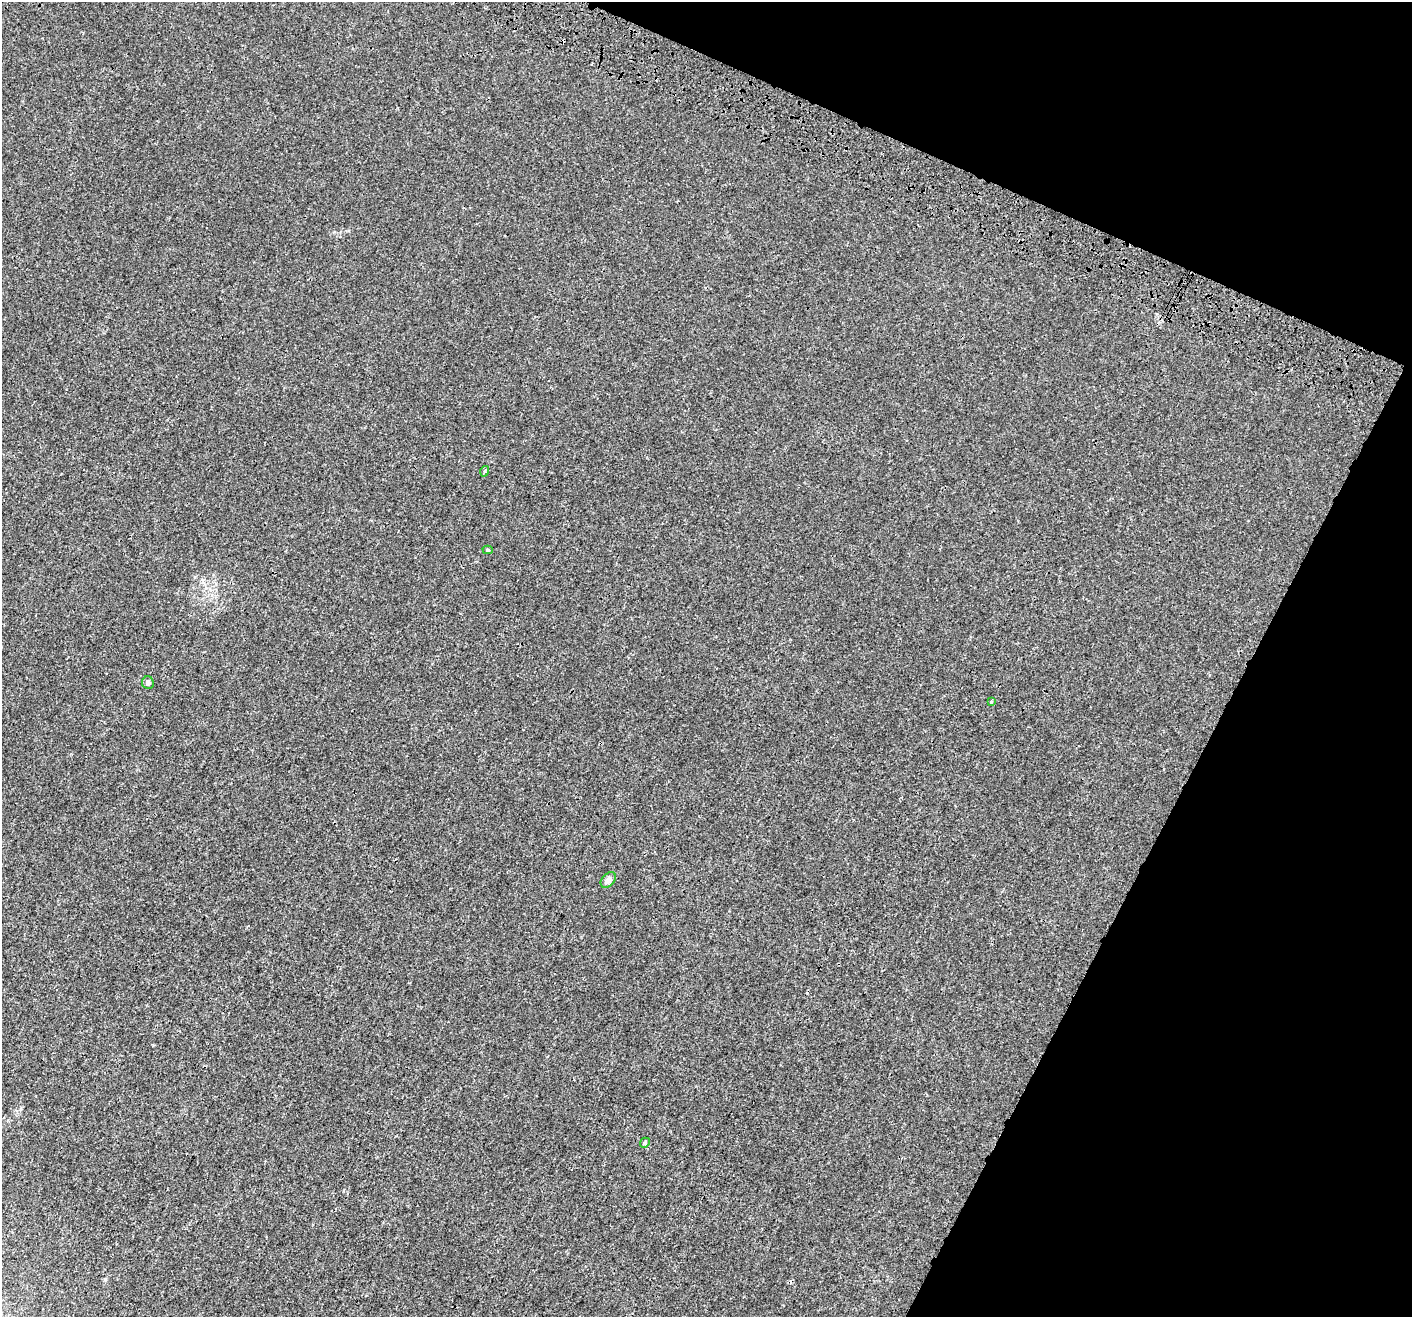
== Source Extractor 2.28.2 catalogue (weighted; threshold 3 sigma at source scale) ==
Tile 8 of 4 x 4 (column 4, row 2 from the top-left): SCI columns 4299-5708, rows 3010-4324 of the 5769 x 5954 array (HDU 1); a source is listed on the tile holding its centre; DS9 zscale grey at full resolution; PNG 1414 x 1319 px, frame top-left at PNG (2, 2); each listed source drawn as its Kron ellipse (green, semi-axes under 4 px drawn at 4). Shown black and unused: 21% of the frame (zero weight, under 3 of 4 exposures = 6% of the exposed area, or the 3 px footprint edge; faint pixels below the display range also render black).
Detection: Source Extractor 2.28.2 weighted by HDU 2 'WHT'; one run over the whole footprint, this tile lists its part. Background 1.16e-04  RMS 0.0016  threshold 0.00729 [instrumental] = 3 sigma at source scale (4.5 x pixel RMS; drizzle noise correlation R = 1.50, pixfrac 1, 0.0396/0.0396 arcsec/px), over >= 5 px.
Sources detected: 7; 1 cosmic-ray / hot-pixel residue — neither listed nor drawn; the other 6 listed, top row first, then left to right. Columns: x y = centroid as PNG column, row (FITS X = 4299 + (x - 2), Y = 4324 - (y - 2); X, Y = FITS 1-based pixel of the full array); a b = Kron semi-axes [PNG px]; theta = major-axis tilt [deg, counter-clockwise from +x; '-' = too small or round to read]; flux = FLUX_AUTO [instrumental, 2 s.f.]
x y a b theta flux
485 471 5 3 - 0.19
488 550 5 4 - 0.27
148 683 6 6 - 0.4
991 702 4 3 - 0.19
608 880 9 6 48 0.78
645 1143 5 4 - 0.22